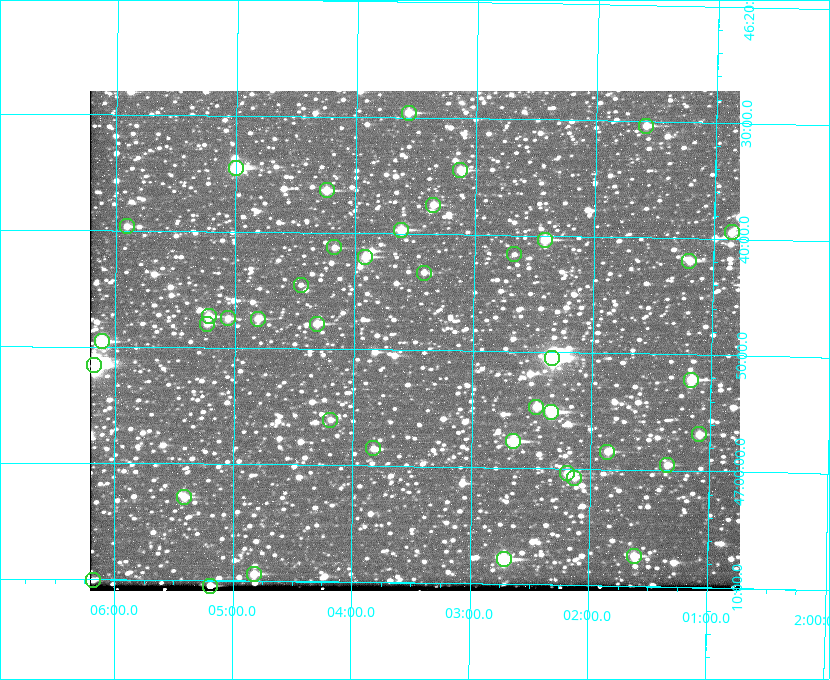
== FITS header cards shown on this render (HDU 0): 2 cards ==
NAXIS1  =                  650 / Width of table row in bytes
NAXIS2  =                  500 / Number of rows in table

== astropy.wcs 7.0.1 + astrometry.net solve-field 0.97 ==
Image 650 x 500 px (HDU 0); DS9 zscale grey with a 90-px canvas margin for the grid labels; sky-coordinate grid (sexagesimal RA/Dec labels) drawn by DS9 from the SOLVED WCS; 41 Tycho-2 reference stars matched to detected sources circled (green)
Header WCS: none
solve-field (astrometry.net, Tycho-2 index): SOLVED blind (the file carries no WCS)
Solved WCS: RA---TAN-SIP/DEC--TAN-SIP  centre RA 02:03:29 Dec +46:49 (30.87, +46.82 deg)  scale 5.16 arcsec/px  FOV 55.9' x 43.0'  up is +179 deg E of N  parity flipped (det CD > 0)
(file carries no celestial WCS; the grid is the blind solution)
Tycho-2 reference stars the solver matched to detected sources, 41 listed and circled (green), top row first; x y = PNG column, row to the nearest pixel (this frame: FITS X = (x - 90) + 1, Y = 500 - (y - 91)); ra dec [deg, ICRS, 3 dp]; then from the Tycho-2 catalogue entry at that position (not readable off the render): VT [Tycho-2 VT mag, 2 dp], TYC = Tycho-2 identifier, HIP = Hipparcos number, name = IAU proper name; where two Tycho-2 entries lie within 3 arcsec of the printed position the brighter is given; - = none
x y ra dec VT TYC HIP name
409 113 30.892 +46.493 10.70 3280-490-1 - -
646 126 30.396 +46.506 10.80 3280-764-1 - -
236 168 31.250 +46.575 8.43 3281-919-1 - -
460 170 30.782 +46.574 10.16 3280-645-1 - -
327 190 31.061 +46.606 9.99 3281-582-1 - -
433 205 30.837 +46.625 10.69 3280-1254-1 - -
127 226 31.477 +46.660 11.15 3281-289-1 - -
401 230 30.904 +46.661 9.60 3280-781-1 - -
732 232 30.213 +46.657 10.42 3280-803-1 - -
545 240 30.604 +46.672 9.47 3280-908-1 - -
334 247 31.043 +46.688 11.48 3281-800-1 - -
514 254 30.667 +46.694 12.45 3280-751-1 - -
365 257 30.978 +46.700 9.85 3281-909-1 - -
689 261 30.300 +46.699 10.25 3280-1695-1 - -
424 273 30.855 +46.722 11.70 3280-1423-1 - -
301 285 31.112 +46.742 12.56 3281-721-1 - -
209 316 31.305 +46.788 10.64 3281-663-1 - -
228 318 31.264 +46.791 10.76 3281-86-1 - -
258 319 31.202 +46.791 10.77 3281-309-1 - -
207 324 31.307 +46.799 11.30 3281-221-1 - -
317 324 31.078 +46.798 10.61 3281-114-1 - -
102 341 31.529 +46.825 9.32 3281-34-1 - -
552 358 30.583 +46.843 7.07 3280-746-1 9508 -
94 365 31.543 +46.860 7.50 3281-160-1 9805 -
691 380 30.291 +46.869 9.33 3280-1647-1 - -
536 407 30.615 +46.912 10.08 3284-203-1 - -
551 412 30.584 +46.919 9.47 3284-629-1 - -
330 420 31.047 +46.935 11.37 3285-65-1 - -
699 434 30.273 +46.947 10.92 3284-1033-1 - -
513 441 30.663 +46.962 9.31 3284-347-1 - -
373 448 30.956 +46.975 11.27 3285-185-1 - -
607 452 30.464 +46.975 10.61 3284-511-1 - -
667 465 30.338 +46.992 10.95 3284-1079-1 - -
567 473 30.548 +47.007 10.42 3284-727-1 - -
574 478 30.532 +47.013 10.85 3284-391-1 - -
184 497 31.352 +47.047 10.82 3285-1193-1 - -
634 556 30.405 +47.123 10.72 3284-747-1 - -
504 559 30.679 +47.131 10.02 3284-307-1 - -
254 574 31.205 +47.157 10.28 3285-879-1 - -
93 580 31.545 +47.168 11.25 3285-1039-1 - -
210 586 31.297 +47.175 10.30 3285-914-1 - -